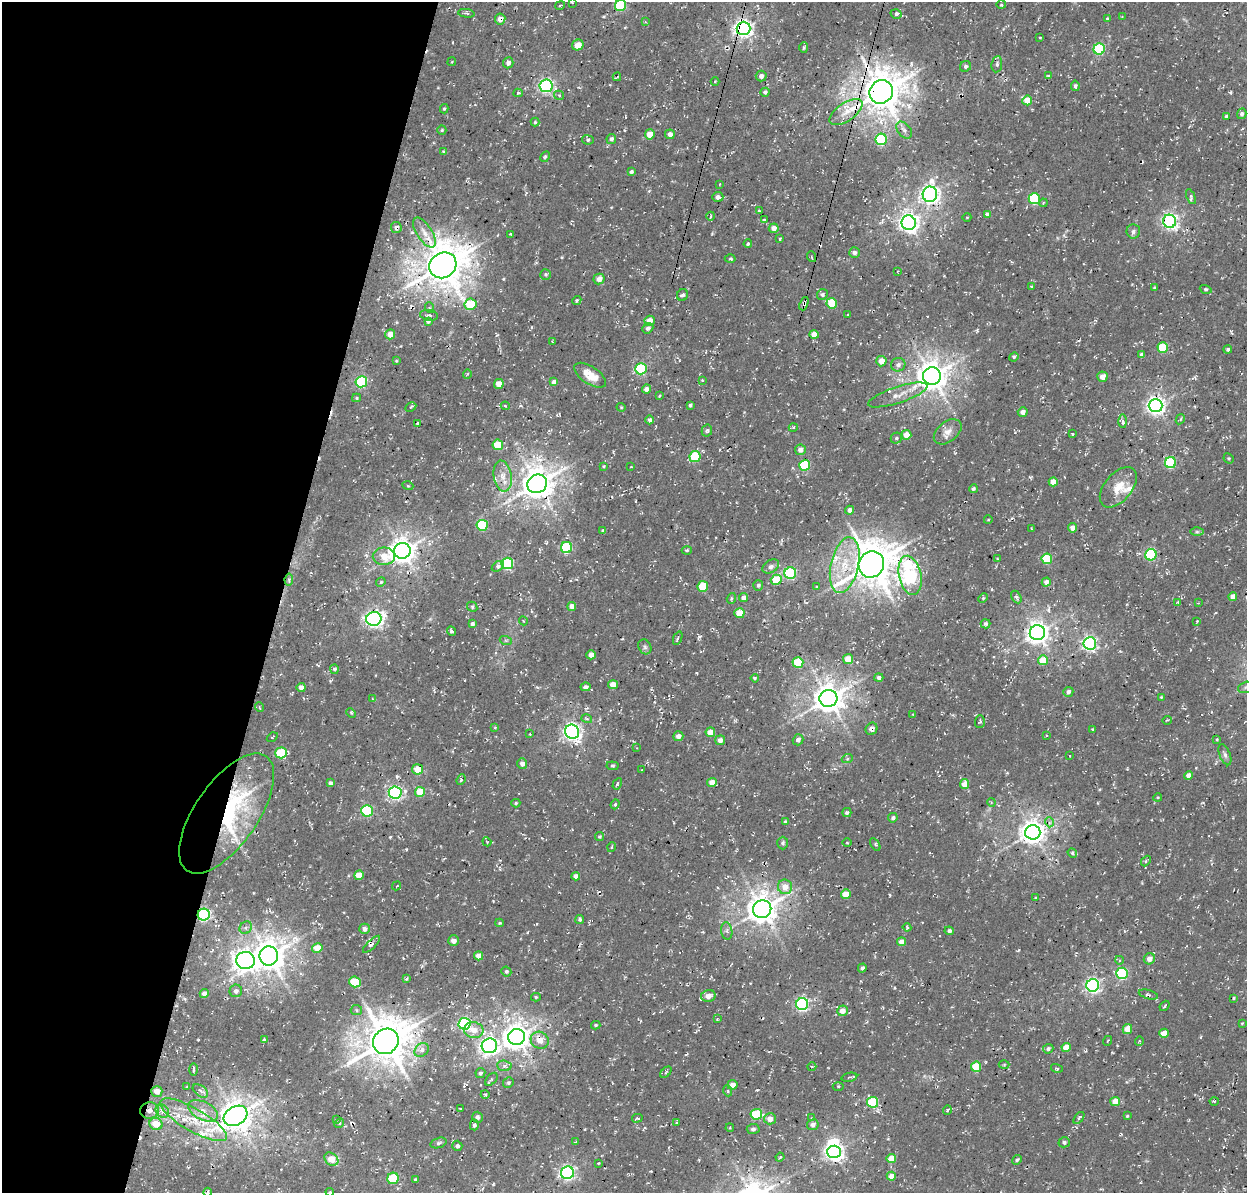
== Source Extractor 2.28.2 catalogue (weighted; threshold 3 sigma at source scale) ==
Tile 9 of 4 x 4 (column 1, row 3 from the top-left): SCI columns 138-1382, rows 1511-2701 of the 5246 x 5340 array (HDU 1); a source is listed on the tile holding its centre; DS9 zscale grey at full resolution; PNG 1249 x 1195 px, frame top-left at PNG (2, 2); each listed source drawn as its Kron ellipse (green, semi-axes under 4 px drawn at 4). Shown black and unused: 22% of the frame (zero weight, under 3 of 4 exposures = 8% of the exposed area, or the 3 px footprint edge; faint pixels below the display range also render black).
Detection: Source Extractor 2.28.2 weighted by HDU 2 'WHT'; one run over the whole footprint, this tile lists its part. Background 0.00446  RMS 0.0022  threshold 0.00995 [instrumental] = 3 sigma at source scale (4.5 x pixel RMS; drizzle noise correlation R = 1.50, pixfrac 1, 0.0396/0.0396 arcsec/px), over >= 5 px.
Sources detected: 390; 2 inside a brighter object's white glare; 8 cosmic-ray / hot-pixel residue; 1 long thin detection or spike segment (spike, bleed or trail) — neither listed nor drawn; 5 inside a brighter listed object's ellipse — not listed separately; the other 374 listed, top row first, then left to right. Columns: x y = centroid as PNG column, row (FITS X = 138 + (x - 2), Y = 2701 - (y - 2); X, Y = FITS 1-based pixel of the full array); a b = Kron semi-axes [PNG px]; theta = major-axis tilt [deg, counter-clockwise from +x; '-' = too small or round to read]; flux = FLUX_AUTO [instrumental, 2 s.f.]
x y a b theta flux
572 2 3 2 - 0.15
560 5 5 2 - 0.21
1001 5 5 3 - 0.24
621 6 6 5 - 16
466 13 8 4 -7 0.44
896 14 5 4 - 0.77
1122 17 4 3 - 0.19
500 19 5 5 - 1.3
1107 19 3 3 - 0.41
645 22 3 3 - 0.35
744 28 7 6 - 100
1040 38 3 3 - 0.41
578 45 6 5 - 2.3
804 47 5 4 - 0.36
1099 49 5 5 - 21
452 62 4 3 - 0.19
508 63 5 5 - 1.2
997 64 8 5 81 0.55
965 66 6 5 - 0.51
761 76 5 5 - 0.82
1048 76 4 3 - 0.25
617 77 4 2 - 0.2
715 81 4 3 - 0.18
546 86 6 6 - 53
1075 86 5 4 - 0.49
765 92 4 4 - 0.64
881 92 12 11 - 650
518 93 5 4 - 0.29
559 95 5 4 - 0.35
1027 100 5 5 - 4.3
444 109 4 3 - 0.31
846 112 19 9 34 2.9
1242 114 5 4 - 0.6
1226 116 4 3 - 0.59
535 122 4 4 - 0.32
442 130 4 4 - 0.28
904 130 10 6 -50 0.91
650 134 5 5 - 3.4
670 134 5 5 - 0.98
611 139 5 4 - 0.67
881 139 6 5 - 21
588 140 6 4 -9 0.39
443 151 3 2 - 0.16
545 157 6 4 63 0.32
631 172 4 3 - 0.44
719 184 3 2 - 0.17
930 194 8 7 - 110
718 197 5 5 - 0.94
1191 197 8 4 -66 0.42
1034 199 5 5 - 16
1043 203 4 3 - 0.23
759 211 3 3 - 0.25
987 214 4 4 - 0.81
711 216 4 3 - 0.22
967 217 4 3 - 0.18
764 220 3 2 - 0.29
1169 221 6 6 - 70
909 223 7 7 - 120
396 227 5 5 - 0.8
774 228 5 4 - 1.4
1133 231 7 6 - 0.71
424 232 17 7 -57 2.1
511 234 4 3 - 0.36
780 239 3 3 - 1.6
748 244 4 3 - 0.51
854 253 5 5 - 0.79
812 257 5 3 - 0.21
730 259 5 3 - 0.32
443 265 14 12 34 710
898 272 3 2 - 0.16
546 274 5 5 - 0.35
599 279 6 5 - 1.6
1032 286 4 2 - 0.2
1154 287 3 3 - 0.2
1206 289 6 4 -18 0.33
822 294 5 5 - 0.5
682 295 6 5 - 0.68
577 300 5 3 - 0.29
832 303 5 5 - 7.3
470 304 6 5 - 6.2
804 304 7 3 69 0.87
430 308 5 3 - 0.28
429 315 9 5 -8 0.55
848 315 3 2 - 0.16
428 321 4 4 - 0.35
650 321 5 5 - 2.5
648 328 6 5 - 0.82
390 334 5 5 - 1.8
814 335 4 4 - 2.7
553 341 3 2 - 0.25
1163 348 5 5 - 10
1228 349 4 4 - 0.42
1142 355 4 4 - 1
1014 357 4 4 - 0.29
396 361 4 3 - 0.19
881 361 5 5 - 2.5
898 365 7 7 - 0.87
641 369 6 5 - 22
467 374 5 3 - 0.17
590 375 18 8 -33 4
932 376 9 8 - 340
1102 377 5 5 - 2
702 380 4 4 - 0.18
361 382 6 5 - 24
554 382 4 4 - 0.97
499 384 5 4 - 2.3
646 389 4 4 - 1.2
898 395 31 8 18 3.1
659 396 3 3 - 0.42
357 398 4 4 - 0.25
690 405 3 3 - 0.4
505 406 4 3 - 0.23
1156 406 7 6 - 95
411 407 6 3 27 0.35
621 407 4 4 - 0.22
1023 412 5 4 - 1.4
1180 419 5 4 - 0.3
650 420 4 4 - 0.68
1123 421 7 4 -89 0.47
418 423 4 3 - 0.24
793 428 4 3 - 0.23
707 431 6 5 - 0.41
948 432 16 10 39 2
1072 434 3 2 - 0.27
906 435 5 5 - 2.8
896 438 5 5 - 0.43
498 445 5 5 - 5
800 450 5 5 - 1.3
695 457 5 5 - 14
1229 458 5 4 - 0.31
1170 463 5 5 - 19
805 465 5 5 - 14
604 466 4 3 - 0.22
631 467 3 2 - 0.14
503 476 15 9 -80 2.4
1053 482 4 4 - 2.7
537 484 10 9 - 380
408 486 5 3 - 0.22
1118 487 24 13 50 4.2
973 489 4 4 - 0.49
850 510 4 4 - 1.1
988 520 4 3 - 0.16
482 525 6 5 - 14
1073 528 4 4 - 1.9
1031 529 3 2 - 0.17
603 530 4 4 - 0.43
1197 532 6 4 1 0.37
566 547 5 5 - 17
687 550 5 3 - 0.31
402 551 8 7 - 230
1151 555 6 5 - 22
384 556 11 8 0 4.1
998 559 3 3 - 0.21
1047 559 5 5 - 9.7
507 563 6 5 - 26
871 564 13 12 - 680
845 565 28 14 77 8.7
498 566 7 4 30 0.68
771 566 9 6 33 0.82
790 573 6 5 - 25
910 575 20 11 -78 47
289 579 6 4 81 0.39
776 580 5 5 - 7.3
381 582 5 4 - 0.37
1046 582 5 4 - 1.1
758 585 5 5 - 0.49
703 586 5 5 - 7.7
817 587 4 3 - 0.22
1233 596 4 4 - 2
1016 597 7 4 -60 0.46
731 598 6 4 72 0.32
743 598 4 4 - 1.2
983 598 5 4 - 0.33
1178 602 4 4 - 0.33
1198 603 3 2 - 0.16
572 606 4 4 - 1.6
472 607 5 4 - 0.35
739 613 5 5 - 3.7
374 619 7 7 - 82
523 621 4 4 - 0.24
1197 621 2 2 - 0.18
472 624 4 4 - 0.56
986 624 5 4 - 0.43
451 631 5 4 - 0.54
1037 633 7 7 - 150
678 638 7 2 68 0.37
506 641 6 4 -19 0.33
1090 643 6 6 - 59
645 647 8 6 -63 0.53
591 655 4 4 - 1.7
848 659 5 5 - 3.3
1043 660 5 5 - 4.8
798 662 5 5 - 8.1
334 669 5 4 - 0.48
755 678 4 4 - 0.32
879 678 4 4 - 0.68
613 685 5 4 - 2.5
301 687 4 4 - 1.2
585 687 5 3 - 0.72
1246 687 8 5 16 0.64
1068 692 5 5 - 0.62
1161 697 3 3 - 0.2
828 698 9 8 - 320
373 699 4 3 - 0.22
259 707 5 3 - 0.24
351 713 5 3 - 0.27
913 714 3 2 - 0.15
587 719 5 3 - 0.31
1167 720 4 2 - 0.17
980 722 6 5 - 0.45
495 728 4 2 - 0.2
872 729 6 5 - 0.94
1093 730 4 3 - 0.27
572 732 7 7 - 94
710 732 5 4 - 2.9
530 734 4 3 - 0.18
1047 735 4 3 - 0.25
678 736 5 5 - 1.1
272 737 6 3 34 0.23
1217 739 4 4 - 0.21
720 740 5 5 - 0.99
798 740 6 5 - 0.76
637 748 4 3 - 0.15
281 753 6 5 - 9.9
1225 755 11 5 -69 0.76
1070 756 2 2 - 0.16
847 759 5 3 - 0.24
522 763 5 5 - 0.97
613 766 6 4 -6 0.33
418 769 5 5 - 4
642 770 3 2 - 0.18
1188 776 4 4 - 1.4
461 780 5 3 - 0.39
712 782 5 4 - 2.2
330 783 4 4 - 0.61
617 784 6 4 61 0.33
965 784 5 4 - 2.5
395 792 6 6 - 48
420 792 5 5 - 5.2
1158 797 4 3 - 0.22
991 802 4 3 - 0.23
516 803 4 4 - 0.32
615 804 5 4 - 0.29
367 811 6 5 - 18
847 812 4 4 - 0.49
227 813 70 31 55 43
893 818 5 4 - 0.59
785 822 4 3 - 0.28
1049 822 5 3 - 0.34
1033 832 7 7 - 220
599 837 4 4 - 0.34
487 842 5 3 - 0.23
783 843 6 5 - 0.46
847 843 4 3 - 0.19
875 844 7 3 -60 0.32
612 847 5 3 - 0.18
1072 853 5 4 - 0.3
1146 861 6 3 48 0.31
359 875 5 5 - 3.6
576 876 4 4 - 1.1
397 886 5 3 - 0.2
785 887 7 7 - 2.6
846 894 5 4 - 3.8
1036 898 3 2 - 0.24
762 909 9 8 - 340
204 915 6 6 - 42
580 919 4 4 - 0.42
500 923 4 4 - 0.24
907 927 4 3 - 0.24
246 928 7 5 46 0.65
364 929 5 5 - 0.92
727 931 9 5 -82 0.7
949 931 4 4 - 0.51
454 941 5 5 - 1.1
902 942 4 4 - 2.1
372 944 11 4 45 0.71
317 948 5 4 - 4.2
269 956 9 9 - 350
479 956 4 4 - 2.1
1149 959 6 5 - 1.6
1119 960 4 3 - 0.22
245 961 9 8 - 140
862 968 4 4 - 0.56
506 972 5 4 - 0.47
1122 973 6 6 - 22
406 979 4 3 - 0.36
355 982 6 5 - 8.3
1093 985 6 6 - 58
236 991 6 6 - 0.81
204 993 4 4 - 1
1148 994 10 4 -15 0.49
708 996 7 6 - 2
536 997 5 4 - 0.3
1233 998 3 2 - 0.23
802 1004 6 6 - 42
1164 1006 5 3 - 0.32
356 1010 6 5 - 0.38
842 1011 5 5 - 2.2
717 1019 4 4 - 0.27
1242 1023 4 3 - 0.21
465 1024 6 6 - 35
596 1025 5 4 - 0.31
1127 1029 5 4 - 2.7
474 1030 10 8 -9 2.4
1164 1033 5 4 - 2.8
517 1037 8 8 - 240
264 1039 3 3 - 0.3
540 1040 9 8 - 2.4
386 1041 13 12 - 770
1107 1041 5 3 - 0.19
1139 1041 5 3 - 0.19
489 1046 8 7 - 86
1066 1047 5 4 - 3.6
1048 1049 5 4 - 0.6
422 1050 8 6 42 0.95
1004 1065 5 3 - 0.24
504 1066 7 5 -5 0.65
812 1066 4 3 - 0.23
976 1067 5 5 - 6.6
1057 1068 6 3 -14 0.32
193 1069 6 2 -90 0.53
666 1072 7 4 46 0.32
480 1073 5 5 - 0.46
849 1077 8 2 11 0.28
491 1079 7 5 48 0.43
508 1083 5 5 - 0.37
732 1085 5 5 - 1.5
838 1086 5 3 - 0.25
187 1087 4 4 - 0.2
157 1091 5 5 - 1.7
200 1091 9 5 -37 0.68
728 1091 5 3 - 0.27
485 1094 4 3 - 0.21
1115 1101 5 4 - 2.8
1214 1101 4 2 - 0.25
873 1102 5 5 - 15
460 1109 3 2 - 0.21
149 1110 9 8 - 1.4
947 1110 5 3 - 0.27
162 1111 7 6 - 0.79
203 1111 16 9 -27 2.6
756 1114 6 5 - 10
235 1116 12 9 29 310
1127 1116 4 3 - 0.25
477 1117 5 5 - 0.69
637 1118 5 3 - 0.31
812 1118 4 2 - 0.24
1079 1118 7 4 52 0.66
770 1119 6 5 - 1.7
193 1120 38 11 -30 7.9
336 1120 4 4 - 0.22
339 1123 5 4 - 0.28
677 1123 4 3 - 0.28
156 1124 6 6 - 3.4
474 1125 5 4 - 0.63
813 1125 6 5 - 1.1
730 1128 4 3 - 0.23
753 1129 6 5 - 0.52
575 1142 4 2 - 0.22
1064 1142 6 5 - 0.54
439 1143 8 5 18 0.46
457 1146 5 5 - 0.64
834 1152 7 6 - 94
780 1157 4 4 - 0.34
891 1158 5 4 - 3.8
331 1159 8 5 -39 4
1017 1160 5 4 - 0.43
598 1163 3 2 - 0.19
567 1173 6 6 - 57
891 1176 4 4 - 1.9
393 1178 6 5 - 11
415 1180 3 3 - 0.31
208 1192 4 3 - 0.34
330 1192 4 3 - 0.21
Overlapping masked pixels (flux is a lower limit): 14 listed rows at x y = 500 19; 744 28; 881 92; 1169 221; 396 227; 443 265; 804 304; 289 579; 872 729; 418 769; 227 813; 204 915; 540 1040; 149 1110
Isophote crosses this tile's border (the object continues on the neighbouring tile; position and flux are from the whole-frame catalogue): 4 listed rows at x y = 621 6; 1246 687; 208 1192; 330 1192
Unlisted compact peaks at least as high as the median listed source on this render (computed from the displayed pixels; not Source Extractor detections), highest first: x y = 699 637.